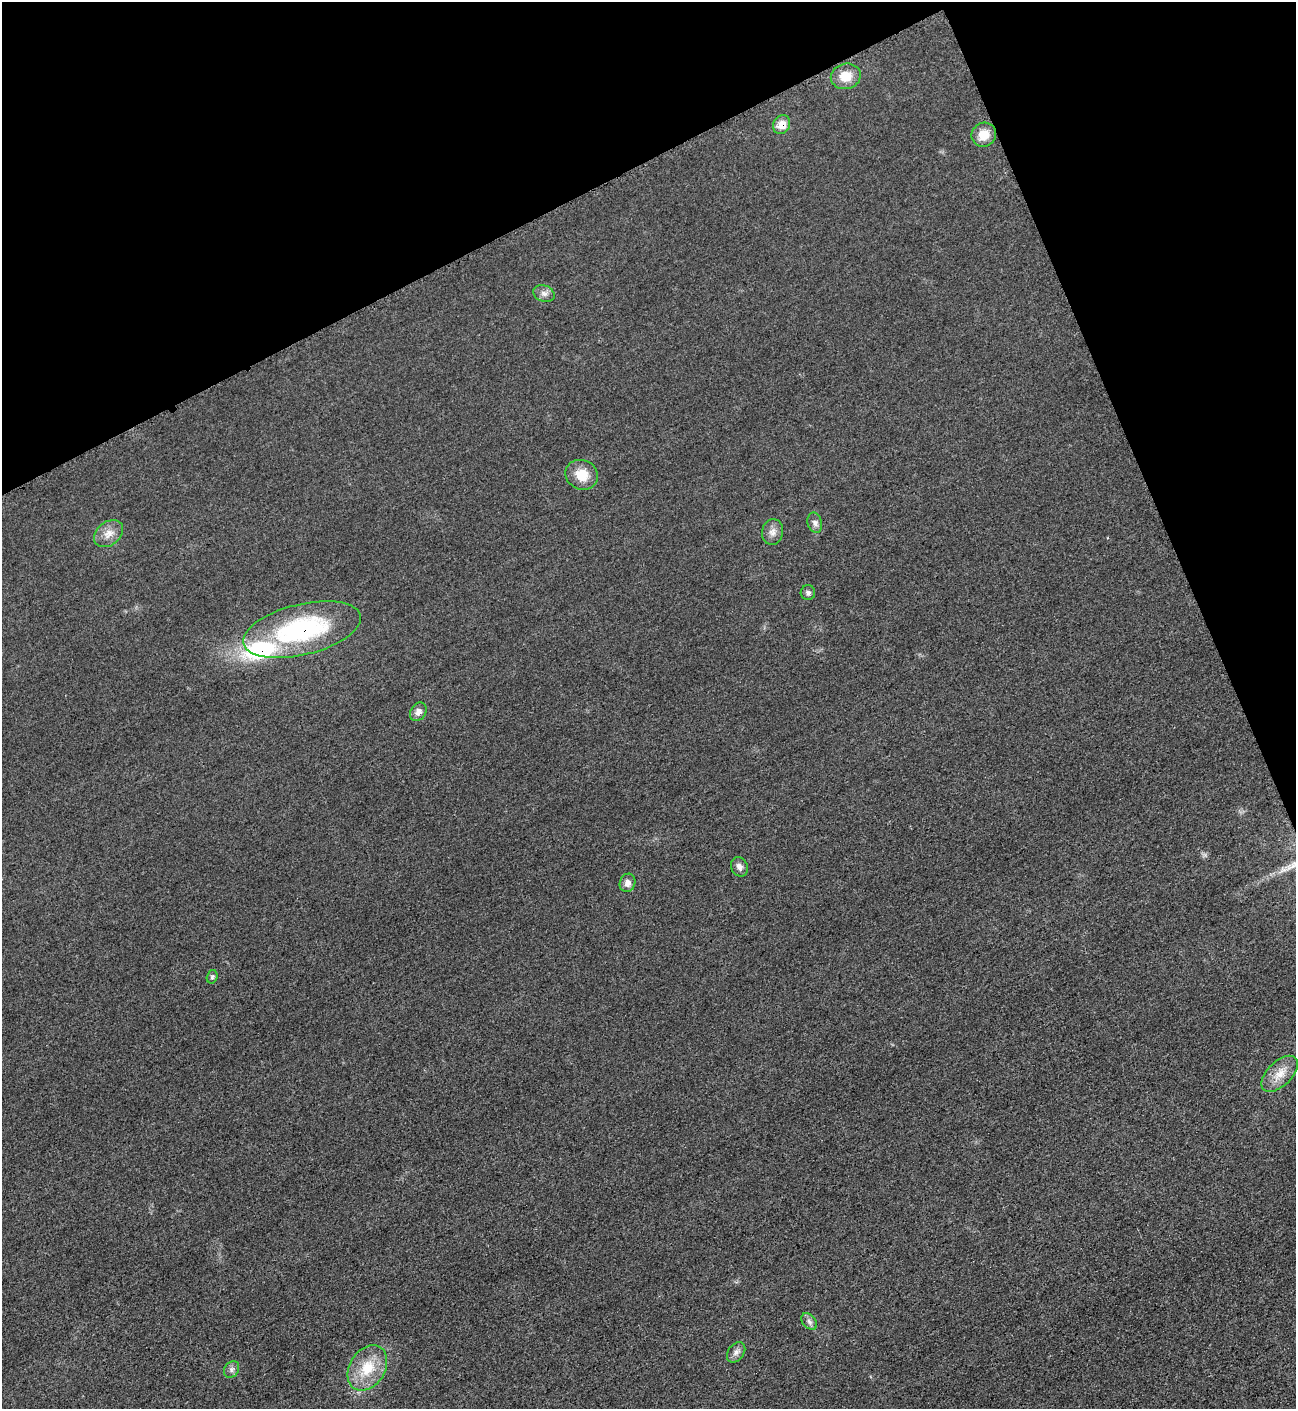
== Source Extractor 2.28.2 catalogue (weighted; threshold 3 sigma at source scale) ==
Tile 3 of 4 x 4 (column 3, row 1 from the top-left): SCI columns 2888-4181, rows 4236-5642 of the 5642 x 5651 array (HDU 1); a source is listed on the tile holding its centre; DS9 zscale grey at full resolution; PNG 1298 x 1411 px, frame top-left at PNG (2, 2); each listed source drawn as its Kron ellipse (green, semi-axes under 4 px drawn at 4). Shown black and unused: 21% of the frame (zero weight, under 3 of 5 exposures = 1% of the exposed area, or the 3 px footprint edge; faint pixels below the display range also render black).
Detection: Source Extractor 2.28.2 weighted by HDU 2 'WHT'; one run over the whole footprint, this tile lists its part. Background 0.0198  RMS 0.0051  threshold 0.0229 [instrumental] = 3 sigma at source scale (4.5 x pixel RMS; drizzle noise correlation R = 1.50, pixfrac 1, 0.05/0.05 arcsec/px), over >= 5 px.
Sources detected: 20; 1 inside a brighter listed object's ellipse — not listed separately; the other 19 listed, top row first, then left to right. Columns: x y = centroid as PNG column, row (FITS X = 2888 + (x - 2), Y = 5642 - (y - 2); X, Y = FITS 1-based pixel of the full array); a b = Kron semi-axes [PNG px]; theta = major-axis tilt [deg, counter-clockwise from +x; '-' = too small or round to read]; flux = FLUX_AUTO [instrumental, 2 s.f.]
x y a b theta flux
846 76 15 12 14 8.5
782 125 10 8 60 6.3
984 135 12 12 - 7.1
544 294 11 8 -20 2.4
582 475 17 14 -26 9.1
815 523 10 7 -73 2.1
773 532 13 10 77 3.3
109 534 16 11 38 5.3
808 593 7 7 - 1.5
302 630 60 25 14 72
418 712 10 7 57 3
739 867 10 8 -66 2.3
627 883 9 7 70 3.1
212 977 7 5 75 1.1
1280 1074 22 12 44 7.9
809 1322 9 6 -50 1.8
736 1352 11 8 54 2.4
367 1368 24 17 58 16
231 1369 9 7 54 1.7
Overlapping masked pixels (flux is a lower limit): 2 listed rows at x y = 782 125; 302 630